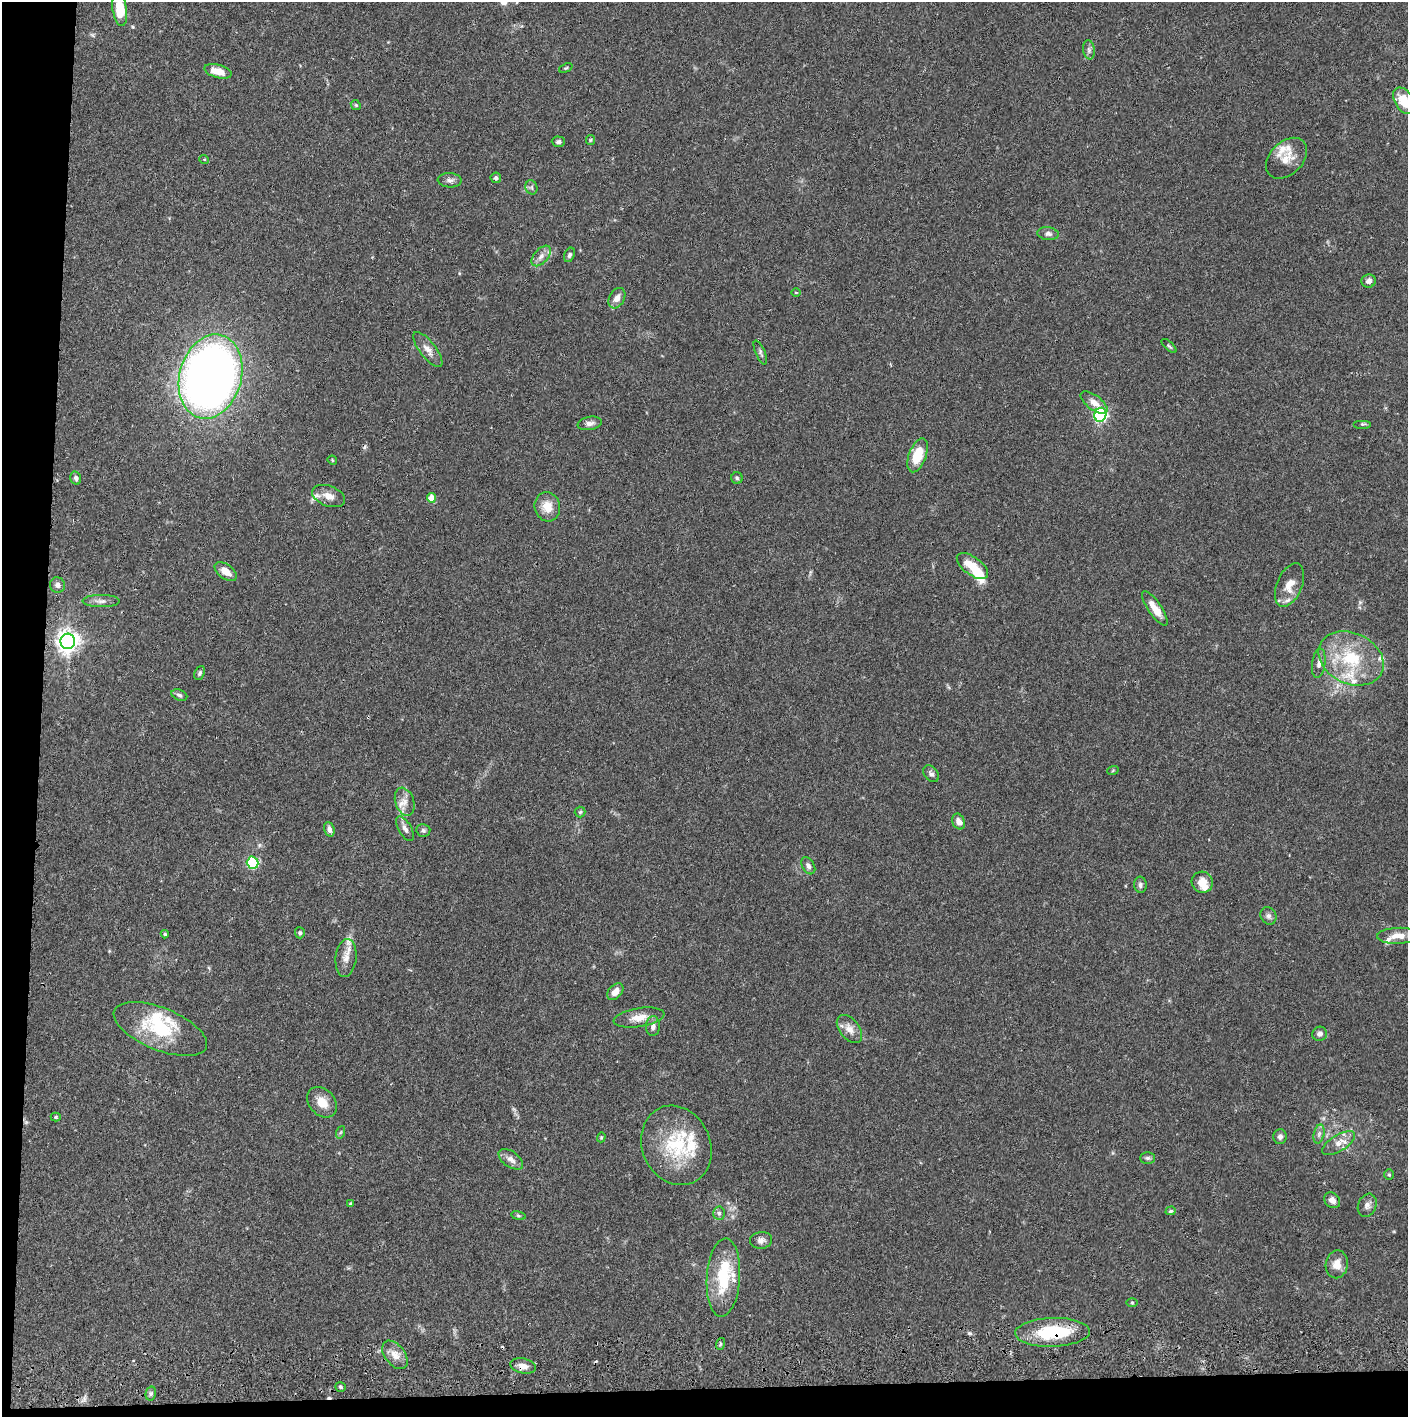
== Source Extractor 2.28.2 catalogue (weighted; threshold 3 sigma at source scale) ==
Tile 7 of 3 x 3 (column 1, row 3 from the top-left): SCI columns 4-1409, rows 57-1471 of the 4228 x 4359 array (HDU 1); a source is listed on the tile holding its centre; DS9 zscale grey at full resolution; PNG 1410 x 1419 px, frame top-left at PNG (2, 2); each listed source drawn as its Kron ellipse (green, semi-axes under 4 px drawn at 4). Shown black and unused: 5% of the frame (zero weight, under 2 of 3 exposures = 3% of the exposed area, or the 3 px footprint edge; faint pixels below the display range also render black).
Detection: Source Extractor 2.28.2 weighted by HDU 2 'WHT'; one run over the whole footprint, this tile lists its part. Background 0.0678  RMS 0.0048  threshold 0.0218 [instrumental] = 3 sigma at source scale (4.5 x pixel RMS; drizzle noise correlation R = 1.50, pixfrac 1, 0.05/0.05 arcsec/px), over >= 5 px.
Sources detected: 117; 3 inside a brighter object's white glare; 3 cosmic-ray / hot-pixel residue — neither listed nor drawn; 16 inside a brighter listed object's ellipse — not listed separately; the other 95 listed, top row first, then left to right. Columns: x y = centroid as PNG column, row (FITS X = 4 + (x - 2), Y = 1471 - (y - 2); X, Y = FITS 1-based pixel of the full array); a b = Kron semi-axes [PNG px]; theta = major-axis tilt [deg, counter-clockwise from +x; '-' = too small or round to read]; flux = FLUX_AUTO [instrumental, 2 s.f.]
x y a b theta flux
120 9 17 7 -82 15
1089 50 9 6 -81 1.4
566 68 7 3 24 0.59
218 71 14 6 -15 6.2
1404 101 14 9 -60 11
356 105 5 4 - 0.61
590 140 5 4 - 0.6
558 142 6 5 - 1.2
1286 158 24 16 44 7.7
204 159 5 3 - 0.39
496 178 5 5 - 1.1
450 180 12 7 -3 2
531 187 7 5 -72 1
1048 234 11 6 -7 1.8
569 255 7 5 65 1.2
541 256 12 7 49 2.8
1369 281 7 6 - 1.7
796 293 5 3 - 0.4
617 298 11 7 60 3.4
1169 346 9 3 -41 0.72
428 350 21 8 -52 4
760 352 13 5 -67 1.2
210 376 43 31 74 510
1094 403 16 7 -36 4
1100 415 7 6 - 100
590 423 12 6 10 2.4
1363 424 9 4 0 0.75
918 455 18 8 69 12
332 460 5 3 - 0.5
76 478 7 5 -77 1.5
737 478 6 5 - 0.87
329 496 17 10 -20 4.6
431 498 5 4 - 6.2
547 507 15 12 -74 7.2
972 566 18 9 -37 11
226 572 13 7 -36 5.2
57 585 8 7 - 2
1290 585 23 12 67 6.8
101 601 19 6 0 2.6
1155 608 20 6 -55 6.3
68 641 8 7 - 370
1351 658 34 25 -25 28
1319 663 15 6 82 2.4
199 673 7 5 65 0.99
179 695 8 5 -24 1.2
1113 770 6 3 20 0.52
931 774 9 6 -48 1.5
405 802 14 9 -72 4.1
580 812 5 5 - 0.78
959 822 8 6 -65 3.2
329 829 7 5 -70 2.2
405 829 14 6 -60 2.3
423 830 7 6 - 1.2
253 863 6 6 - 53
808 866 9 6 -60 1.7
1202 882 11 10 - 5.9
1140 885 8 6 -86 1.3
1268 916 9 7 -57 1.7
300 933 5 5 - 1
165 934 4 4 - 0.59
1398 936 21 8 2 5.1
346 958 19 10 84 4.6
615 992 10 6 47 3.9
639 1018 25 9 9 6.2
653 1026 10 7 88 2.3
160 1029 49 21 -22 29
849 1029 16 10 -52 4.6
1320 1034 7 7 - 2.1
322 1102 17 13 -48 6.8
56 1117 5 4 - 0.6
341 1132 6 4 70 0.67
1319 1134 9 5 77 1.5
601 1137 5 4 - 0.55
1280 1137 7 6 - 1.7
1338 1143 19 8 32 4.8
676 1145 41 34 -65 32
1147 1158 7 5 -1 1.1
511 1159 14 7 -35 3
1389 1175 5 5 - 0.71
1332 1200 9 7 -42 2.8
351 1204 4 3 - 0.73
1367 1205 12 9 67 2.5
1170 1211 5 4 - 0.9
719 1213 7 5 -87 1.1
518 1216 7 4 -9 0.69
761 1240 11 8 5 2.2
1337 1264 14 11 80 5.2
723 1277 39 16 86 24
1132 1303 5 3 - 0.51
1053 1332 37 14 2 28
720 1344 6 4 71 0.67
395 1355 16 10 -52 4.8
523 1366 13 7 -11 3.3
340 1387 5 4 - 1.1
151 1393 7 5 78 1.1
Overlapping masked pixels (flux is a lower limit): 2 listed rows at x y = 1053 1332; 523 1366
Isophote crosses this tile's border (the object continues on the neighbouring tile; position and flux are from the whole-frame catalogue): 2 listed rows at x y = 120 9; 1404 101